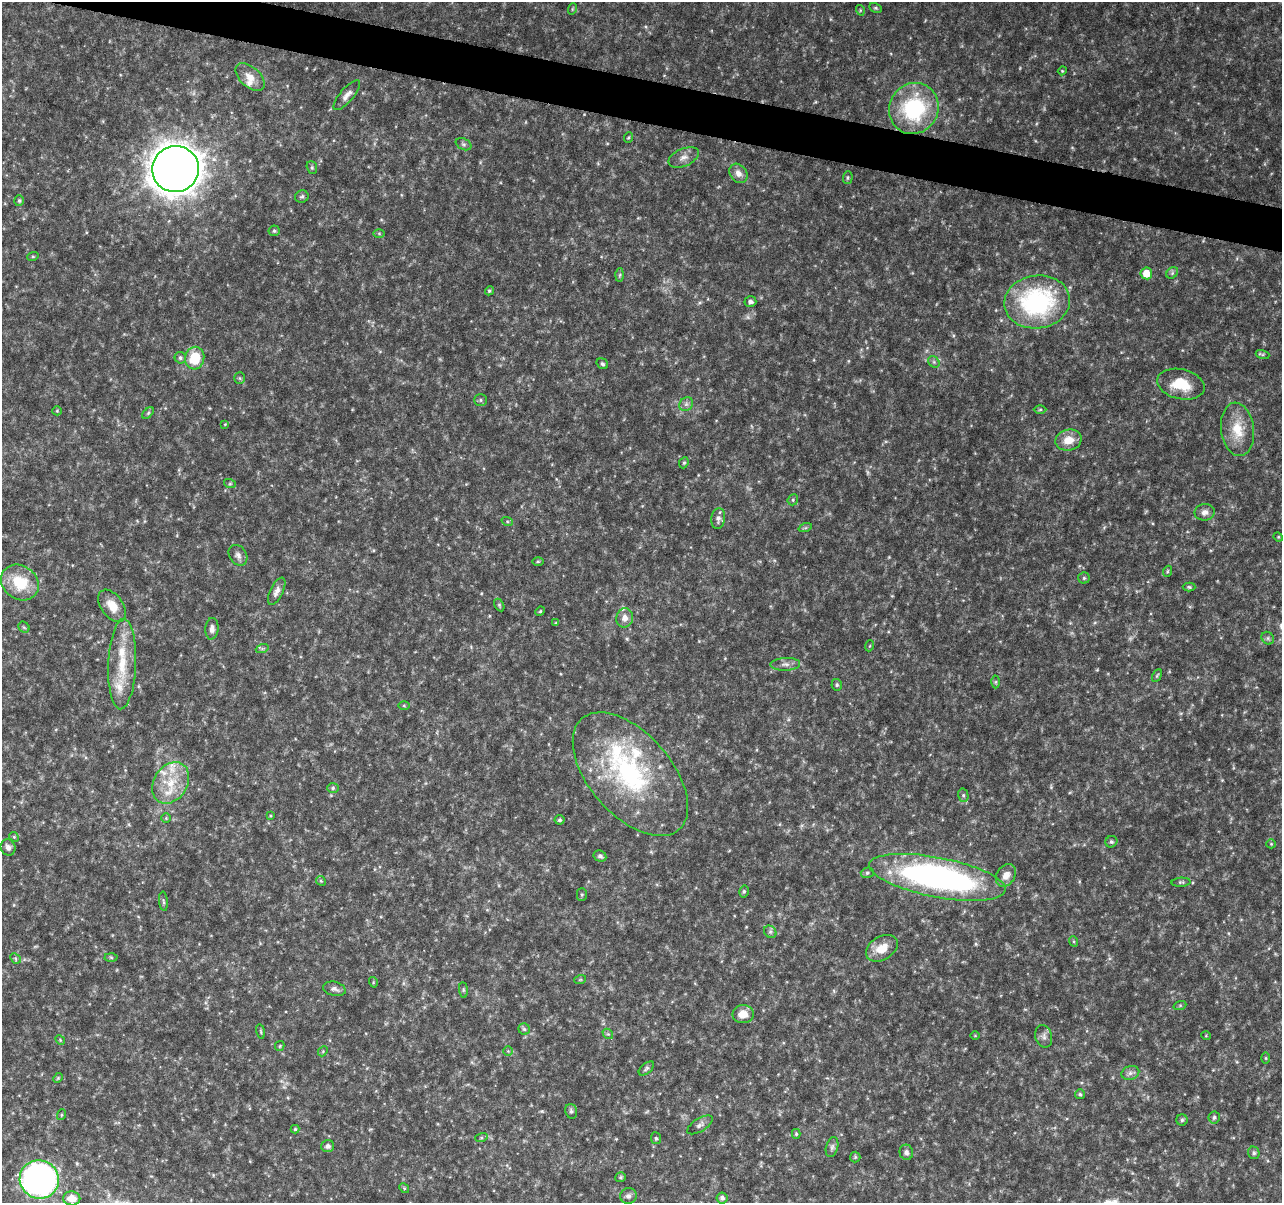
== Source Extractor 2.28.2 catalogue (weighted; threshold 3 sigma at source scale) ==
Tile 11 of 4 x 4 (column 3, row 3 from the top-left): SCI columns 2563-3842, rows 1430-2630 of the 5138 x 5324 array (HDU 1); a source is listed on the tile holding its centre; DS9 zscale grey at full resolution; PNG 1284 x 1205 px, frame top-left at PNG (2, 2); each listed source drawn as its Kron ellipse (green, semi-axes under 4 px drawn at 4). Shown black and unused: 3% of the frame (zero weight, under 4 of 8 exposures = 1% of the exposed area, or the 3 px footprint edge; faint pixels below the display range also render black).
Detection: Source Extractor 2.28.2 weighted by HDU 2 'WHT'; one run over the whole footprint, this tile lists its part. Background 0.0619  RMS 0.0032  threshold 0.0132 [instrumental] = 3 sigma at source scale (4.09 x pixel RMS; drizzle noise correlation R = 1.36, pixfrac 0.8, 0.0396/0.0396 arcsec/px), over >= 5 px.
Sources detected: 149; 4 too faint to see at this stretch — neither listed nor drawn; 8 inside a brighter listed object's ellipse — not listed separately; the other 137 listed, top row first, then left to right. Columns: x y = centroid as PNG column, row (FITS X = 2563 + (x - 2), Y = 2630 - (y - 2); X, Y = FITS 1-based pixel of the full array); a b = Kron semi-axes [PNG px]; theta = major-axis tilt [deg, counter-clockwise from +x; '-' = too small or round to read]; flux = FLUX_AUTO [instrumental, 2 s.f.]
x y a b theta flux
875 8 6 4 -26 0.47
572 9 6 3 72 0.3
860 10 5 3 - 0.29
1062 71 4 3 - 0.3
250 77 17 10 -42 3.2
347 95 19 6 50 1.9
914 108 26 24 61 29
629 137 5 3 - 0.34
464 144 8 5 -27 0.7
684 157 16 8 24 2.1
312 167 6 5 - 0.47
176 169 23 23 - 690
738 173 10 8 -52 2.1
848 178 6 5 - 0.47
302 197 7 6 - 0.62
19 201 5 4 - 0.46
274 231 5 5 - 0.56
379 233 6 4 -1 0.39
33 256 6 3 18 0.3
1146 273 6 5 - 4.6
1172 273 6 5 - 0.63
620 275 6 4 87 0.51
489 291 5 4 - 0.5
750 302 6 5 - 1
1037 302 33 26 8 45
1263 355 7 4 -18 0.43
180 358 6 5 - 0.71
195 358 11 9 77 9.3
934 362 6 5 - 0.59
602 364 6 5 - 0.6
240 378 5 5 - 0.45
1181 384 24 15 -13 8.4
481 400 6 5 - 0.6
686 404 7 6 - 0.92
1040 410 6 4 1 0.41
57 411 5 4 - 0.3
148 413 7 4 46 0.47
225 424 4 3 - 0.23
1237 429 27 16 -83 8.1
1069 440 13 10 14 4.6
684 463 6 4 67 0.42
230 484 6 4 -18 0.39
793 500 6 5 - 0.5
1205 512 10 8 8 1.5
718 519 10 7 83 1.2
507 521 6 4 -19 0.35
805 528 7 4 18 0.47
1278 537 5 4 - 0.36
238 555 11 8 -55 1.3
538 561 5 3 - 0.33
1168 571 6 3 70 0.39
1084 578 5 5 - 0.54
20 583 20 16 -37 11
1189 587 6 4 -1 0.45
277 591 15 6 63 1.6
499 605 7 4 -61 0.42
112 606 18 11 -54 4.4
540 611 5 4 - 0.34
625 618 9 8 - 2.3
556 623 4 3 - 0.31
24 627 6 5 - 0.45
212 629 11 6 84 1.5
1268 638 7 5 -47 0.66
869 646 5 3 - 0.3
262 649 6 4 18 0.53
122 664 45 14 88 11
785 664 15 6 2 1.5
1157 675 7 3 63 0.38
996 682 6 4 90 0.4
837 685 6 5 - 0.56
404 705 6 4 -1 0.33
630 774 74 41 -49 49
171 783 22 16 57 8.8
333 788 6 5 - 0.5
963 795 7 5 -77 0.59
270 816 4 4 - 0.31
166 818 4 4 - 0.34
560 820 5 5 - 0.58
14 837 5 4 - 0.39
1111 842 6 5 - 0.61
1271 844 5 4 - 0.35
8 847 8 7 - 1.2
600 856 6 5 - 0.81
867 873 7 5 15 0.54
1006 875 12 9 56 2.6
937 877 69 20 -11 100
321 881 5 4 - 0.36
1181 882 9 4 3 0.56
744 891 6 4 75 0.53
582 894 6 5 - 0.48
163 901 10 4 -85 0.53
770 932 7 5 -44 0.67
1073 941 5 3 - 0.33
882 948 17 11 31 4.8
111 957 6 4 -2 0.42
15 958 6 4 -45 0.47
580 980 6 4 19 0.33
373 982 5 3 - 0.27
334 989 11 7 -13 1.1
463 990 8 4 -83 0.46
1180 1005 6 4 19 0.4
743 1014 10 9 - 3.4
524 1029 6 5 - 0.6
261 1031 7 3 -80 0.4
608 1034 6 4 -41 0.47
975 1036 5 3 - 0.23
1044 1036 11 8 -76 1.4
1206 1036 5 3 - 0.23
60 1040 5 4 - 0.34
280 1046 5 4 - 0.36
323 1051 5 4 - 0.33
508 1051 5 5 - 0.41
1265 1058 6 4 -89 0.33
646 1068 9 5 40 0.65
1130 1073 9 6 16 1.2
58 1078 5 4 - 0.38
1080 1094 5 5 - 0.52
571 1111 7 6 - 0.78
61 1115 5 3 - 0.32
1214 1117 6 5 - 0.67
1182 1120 5 5 - 0.55
700 1125 14 6 31 1.1
295 1129 4 4 - 0.42
796 1134 5 4 - 0.44
481 1138 6 4 18 0.4
656 1138 6 5 - 0.48
328 1146 6 6 - 0.99
832 1147 10 6 75 0.91
906 1152 7 6 - 0.94
1254 1153 6 5 - 0.63
855 1157 5 5 - 0.43
621 1177 5 5 - 0.48
39 1179 19 19 - 130
404 1188 5 4 - 0.4
628 1196 8 8 - 1.1
72 1198 8 7 - 3.8
722 1198 5 5 - 1
Isophote crosses this tile's border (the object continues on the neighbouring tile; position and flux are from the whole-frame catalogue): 1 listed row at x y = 20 583